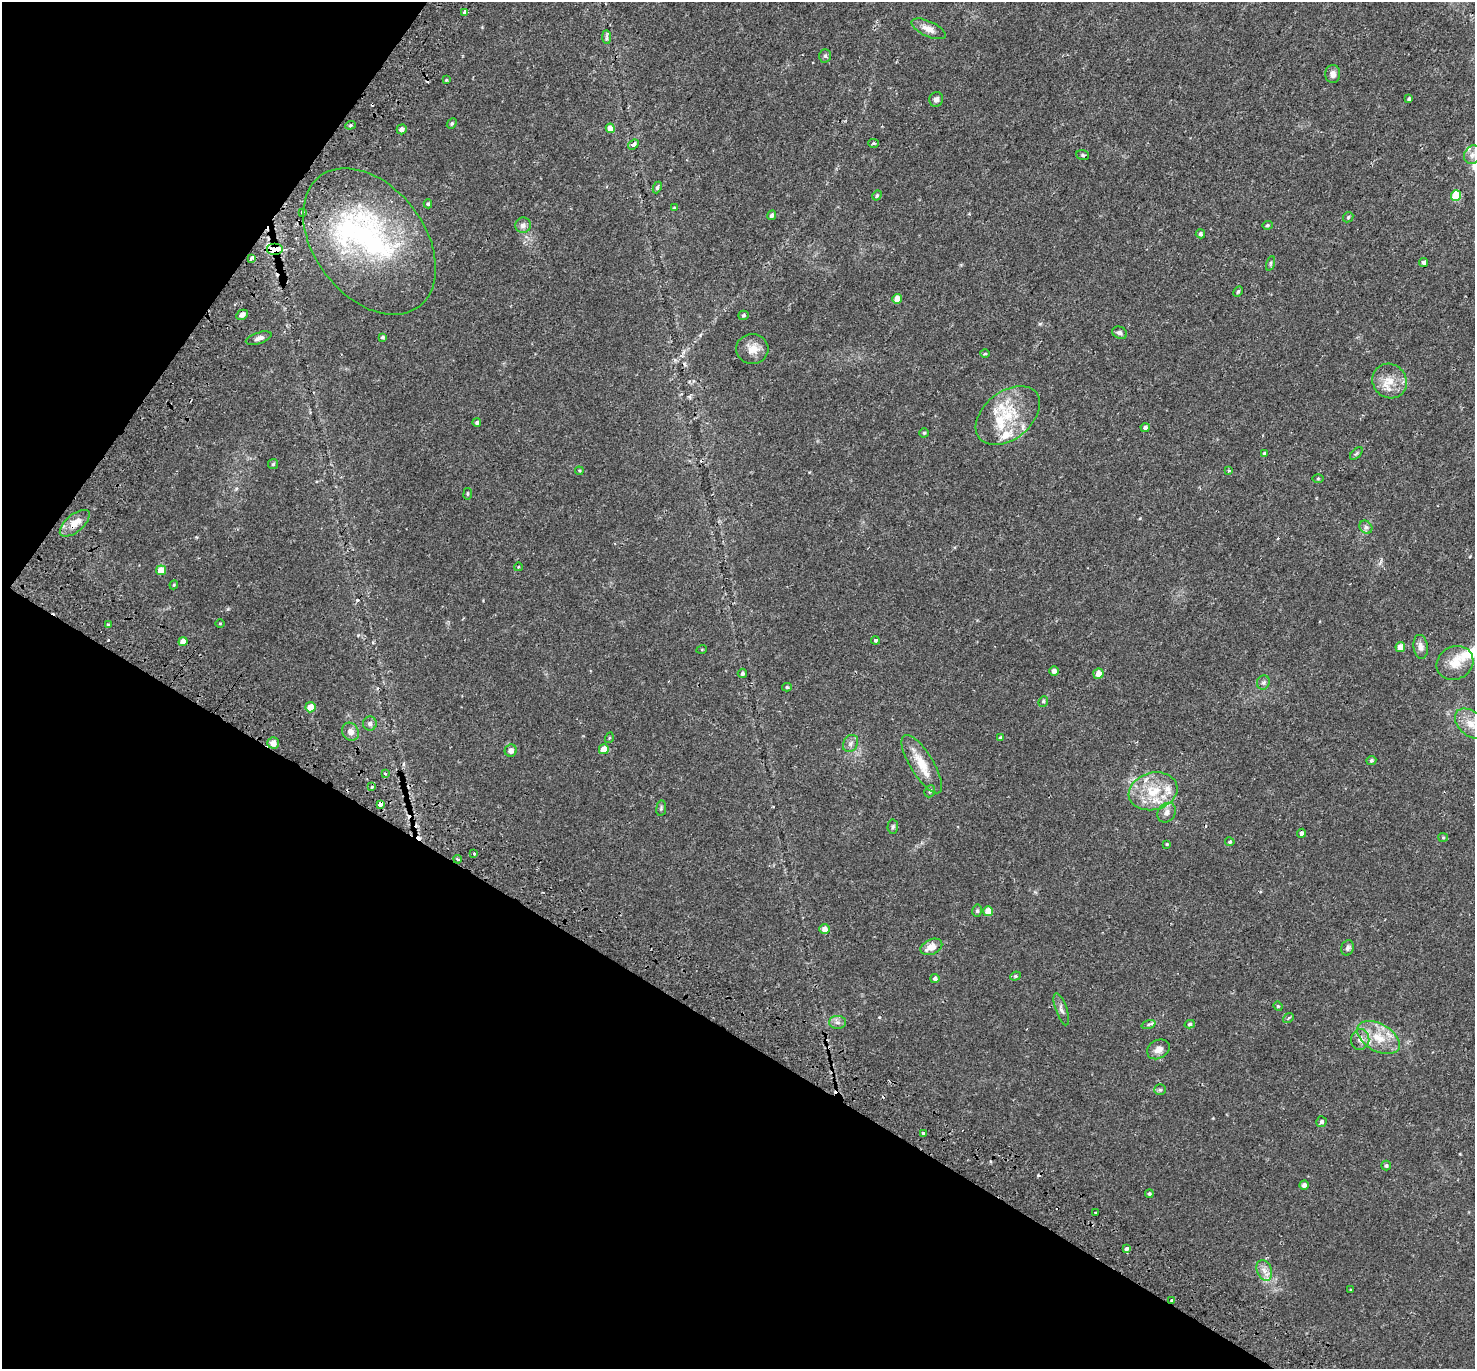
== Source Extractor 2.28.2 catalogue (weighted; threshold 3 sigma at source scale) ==
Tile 9 of 4 x 4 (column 1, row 3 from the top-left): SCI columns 73-1545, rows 1655-3021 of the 6044 x 6110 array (HDU 1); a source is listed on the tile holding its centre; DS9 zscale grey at full resolution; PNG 1477 x 1371 px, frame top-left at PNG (2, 2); each listed source drawn as its Kron ellipse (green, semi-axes under 4 px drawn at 4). Shown black and unused: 31% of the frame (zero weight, under 2 of 3 exposures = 5% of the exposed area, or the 3 px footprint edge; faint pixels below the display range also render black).
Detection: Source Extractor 2.28.2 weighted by HDU 2 'WHT'; one run over the whole footprint, this tile lists its part. Background 0.018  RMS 0.0031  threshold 0.0141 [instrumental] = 3 sigma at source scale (4.5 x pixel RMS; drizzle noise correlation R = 1.50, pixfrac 1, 0.0396/0.0396 arcsec/px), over >= 5 px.
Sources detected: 144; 10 cosmic-ray / hot-pixel residue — neither listed nor drawn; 9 inside a brighter listed object's ellipse — not listed separately; the other 125 listed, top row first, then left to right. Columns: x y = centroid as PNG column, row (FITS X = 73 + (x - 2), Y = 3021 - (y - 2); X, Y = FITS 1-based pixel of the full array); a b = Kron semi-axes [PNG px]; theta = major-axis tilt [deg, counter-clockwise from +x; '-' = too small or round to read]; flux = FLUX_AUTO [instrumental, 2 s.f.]
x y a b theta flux
465 12 4 3 - 2.3
929 29 18 7 -24 2.4
607 37 7 4 -89 0.6
825 56 7 6 - 0.61
1333 74 9 7 89 1.6
446 80 4 3 - 0.25
936 99 7 6 - 1.1
1409 99 4 3 - 0.6
452 124 6 4 49 0.46
350 125 5 4 - 0.45
610 128 5 4 - 2.9
402 129 5 4 - 1.4
873 143 5 4 - 0.42
633 144 6 4 37 1.3
1083 155 6 5 - 0.49
1472 155 10 8 64 1.4
657 187 6 4 66 0.54
877 195 5 4 - 0.44
1456 196 5 5 - 9.8
428 204 4 4 - 0.39
674 208 4 4 - 0.37
302 212 3 3 - 1.8
772 215 5 4 - 0.81
1348 217 6 4 47 0.45
523 225 8 7 - 1.2
1267 225 5 4 - 0.39
1200 234 4 4 - 0.55
369 241 82 55 -52 58
275 250 8 6 0 8
251 258 3 3 - 1.6
1271 263 7 3 71 0.41
1424 263 4 4 - 0.76
1238 291 5 4 - 0.46
897 299 5 5 - 3.2
242 315 6 4 29 1.1
743 315 5 4 - 0.4
1120 333 8 6 -25 0.84
382 337 4 4 - 0.48
259 338 13 5 18 1.2
752 349 16 15 - 3.2
985 354 5 3 - 0.36
1390 381 18 16 -44 4.9
1008 415 36 24 39 13
477 423 4 4 - 0.61
1145 428 4 4 - 0.95
924 433 4 4 - 0.41
1264 453 4 4 - 0.59
1356 453 8 4 44 0.52
273 464 5 5 - 0.47
579 471 4 3 - 0.28
1229 471 4 3 - 0.4
1318 479 5 3 - 0.29
468 494 6 3 81 0.28
75 523 18 9 40 3.9
1366 527 7 5 -46 0.77
518 567 4 3 - 0.2
161 570 5 5 - 4.5
174 585 4 4 - 0.3
220 624 5 3 - 0.24
108 625 3 3 - 0.45
875 640 4 3 - 0.52
183 642 4 4 - 2.4
1400 647 5 4 - 2.4
1421 647 12 7 -82 1.6
702 649 5 3 - 0.22
1455 663 19 16 29 4.7
1054 671 5 5 - 1.2
742 673 4 4 - 0.56
1098 674 5 5 - 2.1
1263 682 7 6 - 0.69
787 687 5 4 - 0.44
1043 701 5 4 - 0.45
310 707 5 5 - 3.6
370 723 7 7 - 0.87
1471 724 18 12 -41 4.3
350 732 9 8 - 1.7
609 738 5 3 - 0.29
1000 738 4 4 - 0.43
273 743 5 5 - 3
850 743 9 7 55 1.1
604 749 5 5 - 4
511 751 6 6 - 1.5
1371 760 5 4 - 0.47
922 764 33 11 -58 6.1
385 773 3 3 - 0.76
372 787 4 3 - 1.3
930 791 6 5 - 0.6
1153 791 25 18 14 10
380 804 4 3 - 9
661 808 8 5 82 0.48
1166 813 10 8 57 1.7
893 827 7 5 87 0.54
1302 833 4 4 - 1
1443 837 5 4 - 0.33
1230 842 5 4 - 0.43
1167 844 4 3 - 0.3
474 853 3 3 - 7.5
458 859 4 3 - 0.37
977 911 6 5 - 0.56
988 911 5 5 - 4.6
825 929 5 5 - 1.8
931 947 11 7 23 3.2
1348 948 8 6 72 0.78
1015 976 5 4 - 0.42
935 978 4 4 - 0.71
1278 1006 5 4 - 0.37
1061 1009 17 5 -71 1.3
1288 1018 6 4 38 0.46
837 1022 8 6 -1 1
1148 1024 7 4 19 0.5
1190 1024 5 4 - 0.48
1378 1038 23 13 -30 6.8
1360 1040 10 9 - 1.8
1158 1049 12 9 30 2
1160 1090 6 5 - 0.46
1321 1122 5 5 - 0.7
924 1133 4 3 - 2.5
1386 1166 5 4 - 0.51
1304 1185 4 4 - 1.1
1149 1194 4 4 - 0.39
1095 1212 3 3 - 0.86
1127 1248 4 3 - 3.1
1264 1270 11 7 -68 1.7
1351 1290 3 2 - 0.22
1172 1301 3 3 - 0.48
Overlapping masked pixels (flux is a lower limit): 4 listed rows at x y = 275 250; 75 523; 380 804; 1172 1301